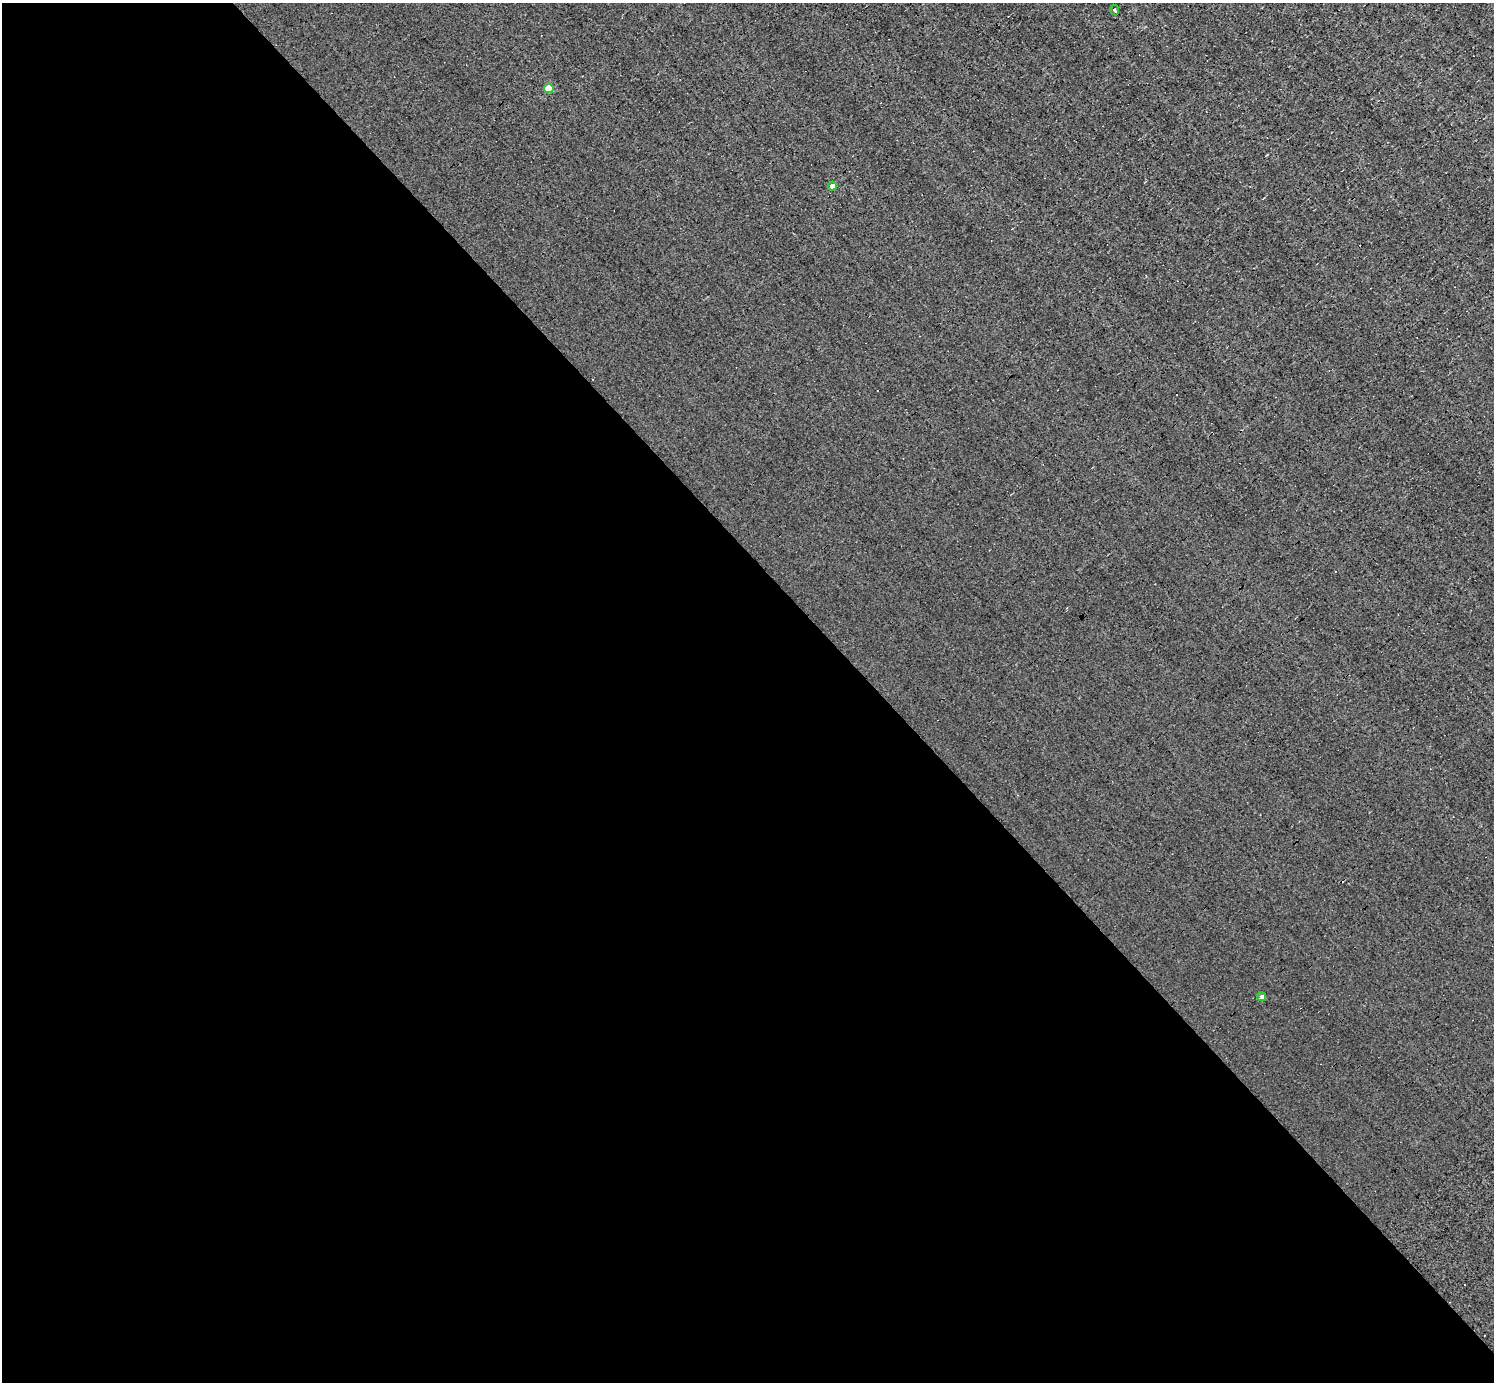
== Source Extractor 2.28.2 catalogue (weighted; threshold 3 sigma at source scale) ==
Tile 9 of 4 x 4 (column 1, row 3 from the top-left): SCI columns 1-1492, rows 1532-2911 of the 5967 x 5966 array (HDU 1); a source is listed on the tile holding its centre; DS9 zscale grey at full resolution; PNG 1496 x 1384 px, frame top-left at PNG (2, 3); each listed source drawn as its Kron ellipse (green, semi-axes under 4 px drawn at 4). Shown black and unused: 59% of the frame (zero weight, under 3 of 4 exposures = <1% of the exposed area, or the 3 px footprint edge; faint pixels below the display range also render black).
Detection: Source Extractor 2.28.2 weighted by HDU 2 'WHT'; one run over the whole footprint, this tile lists its part. Background -0.00396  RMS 0.036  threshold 0.163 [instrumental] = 3 sigma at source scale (4.5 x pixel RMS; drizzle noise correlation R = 1.50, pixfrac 1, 0.05/0.05 arcsec/px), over >= 5 px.
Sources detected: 5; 1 cosmic-ray / hot-pixel residue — neither listed nor drawn; the other 4 listed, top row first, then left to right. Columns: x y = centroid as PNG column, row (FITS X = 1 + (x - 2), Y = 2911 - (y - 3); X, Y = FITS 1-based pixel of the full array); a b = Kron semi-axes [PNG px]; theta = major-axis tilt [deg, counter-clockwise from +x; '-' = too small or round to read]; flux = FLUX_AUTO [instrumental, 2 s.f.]
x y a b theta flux
1114 10 5 3 - 6.7
549 88 5 5 - 73
832 186 4 4 - 39
1262 997 4 4 - 15